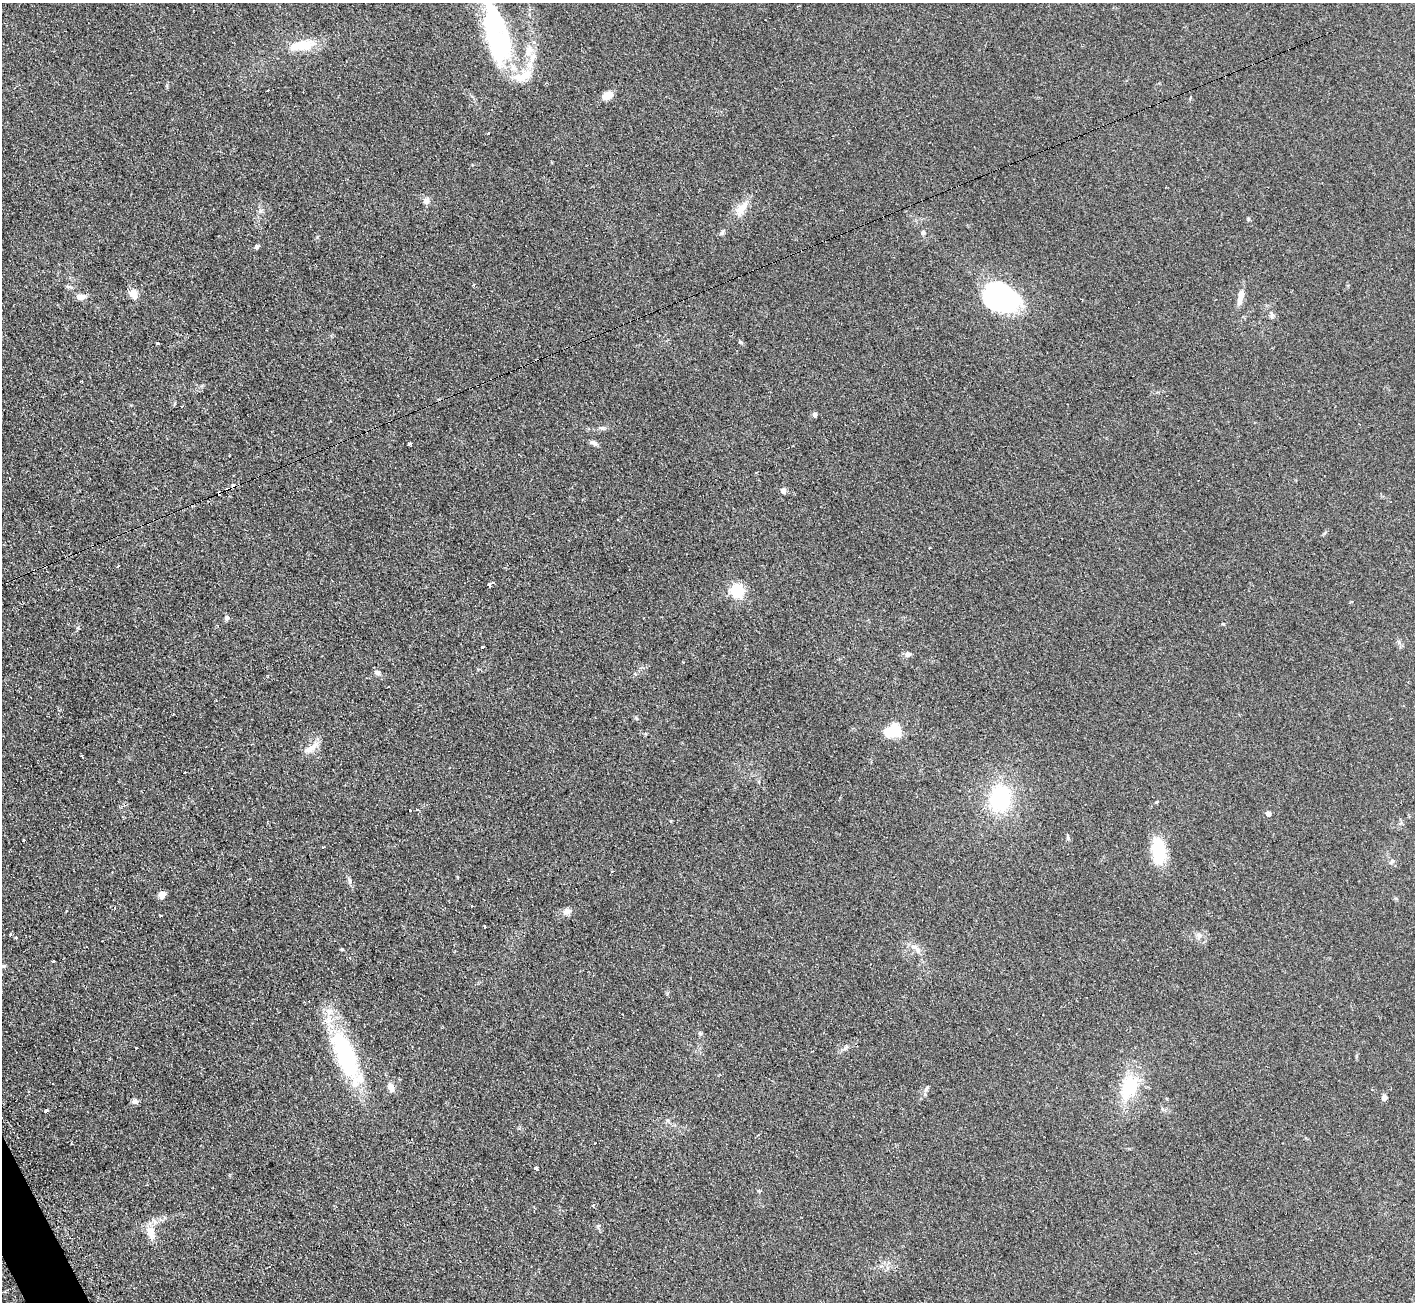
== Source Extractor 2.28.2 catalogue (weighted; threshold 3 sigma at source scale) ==
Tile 7 of 4 x 4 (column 3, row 2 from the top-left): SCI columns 2832-4244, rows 2755-4054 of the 5674 x 5646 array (HDU 1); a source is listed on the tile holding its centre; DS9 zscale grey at full resolution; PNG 1417 x 1304 px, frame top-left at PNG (2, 3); no overlay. Shown black and unused: <1% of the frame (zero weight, under 2 of 3 exposures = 2% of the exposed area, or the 3 px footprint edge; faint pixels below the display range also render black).
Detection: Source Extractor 2.28.2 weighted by HDU 2 'WHT'; one run over the whole footprint, this tile lists its part. Background 0.123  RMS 0.012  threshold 0.0526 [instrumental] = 3 sigma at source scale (4.5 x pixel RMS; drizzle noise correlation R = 1.50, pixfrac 1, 0.05/0.05 arcsec/px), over >= 5 px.
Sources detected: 92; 8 inside a brighter object's white glare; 11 cosmic-ray / hot-pixel residue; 1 long thin detection or spike segment (spike, bleed or trail) — not listed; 2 inside a brighter listed object's ellipse — not listed separately; the other 70 listed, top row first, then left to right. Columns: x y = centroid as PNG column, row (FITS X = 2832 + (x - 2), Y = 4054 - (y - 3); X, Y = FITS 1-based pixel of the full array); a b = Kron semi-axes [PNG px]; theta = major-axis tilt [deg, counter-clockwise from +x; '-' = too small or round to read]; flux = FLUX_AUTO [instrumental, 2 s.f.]
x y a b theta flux
798 6 3 3 - 1.4
302 45 27 11 10 34
533 57 17 9 71 14
523 76 32 14 22 24
607 95 11 7 22 11
426 200 9 8 - 5.1
742 208 24 10 56 15
923 232 5 5 - 3.6
722 233 8 4 63 2.1
257 246 7 5 54 2
473 285 3 3 - 1.3
133 293 10 9 - 10
999 296 43 20 -28 110
81 297 12 7 1 7.4
1241 297 22 7 76 11
1272 315 12 5 -86 3.2
740 342 6 4 -18 1.4
158 343 4 2 - 1.2
815 414 4 4 - 4.7
602 428 8 5 -23 2.4
594 443 10 6 -29 3.7
409 444 4 3 - 18
756 473 3 2 - 1
783 491 5 4 - 8.5
118 566 3 3 - 1.4
492 583 3 3 - 2.7
489 585 4 3 - 4.7
737 590 6 6 - 200
226 618 7 6 - 3
483 647 3 3 - 3.7
908 654 7 7 - 3.8
378 673 10 7 -19 4.1
388 687 2 2 - 1.1
896 730 17 12 -78 21
313 747 13 8 35 9.3
1000 798 24 19 86 100
1156 802 4 4 - 1.1
417 809 4 3 - 1.3
410 810 3 3 - 6.6
1268 813 4 4 - 9.8
1068 838 7 5 -76 2
23 841 3 3 - 3
324 847 3 3 - 2.3
1159 851 34 16 -84 38
1392 861 10 5 55 2.8
612 872 3 3 - 1.3
349 881 8 4 -81 2.5
162 895 5 4 - 17
567 911 10 8 -1 6
160 916 3 3 - 3
484 926 4 2 - 1.2
10 935 4 3 - 2.3
1199 937 11 4 63 3.4
918 950 8 7 - 4.5
53 961 3 2 - 1.9
4 966 6 4 1 1.7
700 1033 5 5 - 1.8
846 1046 6 6 - 2.3
136 1048 3 3 - 2.6
346 1056 69 21 -67 140
720 1075 3 2 - 2.2
1129 1087 34 19 72 56
391 1088 12 8 -70 6.4
927 1088 10 4 55 2.8
1384 1097 7 6 - 3.9
135 1101 8 7 - 3.9
47 1111 3 3 - 18
536 1168 3 3 - 16
594 1205 3 3 - 5.1
151 1232 21 11 -75 15
Unlisted compact peaks at least as high as the median listed source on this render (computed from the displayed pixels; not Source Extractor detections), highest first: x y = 342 949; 260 211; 1248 219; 1223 624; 317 237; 671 821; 78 628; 636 718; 598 1226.